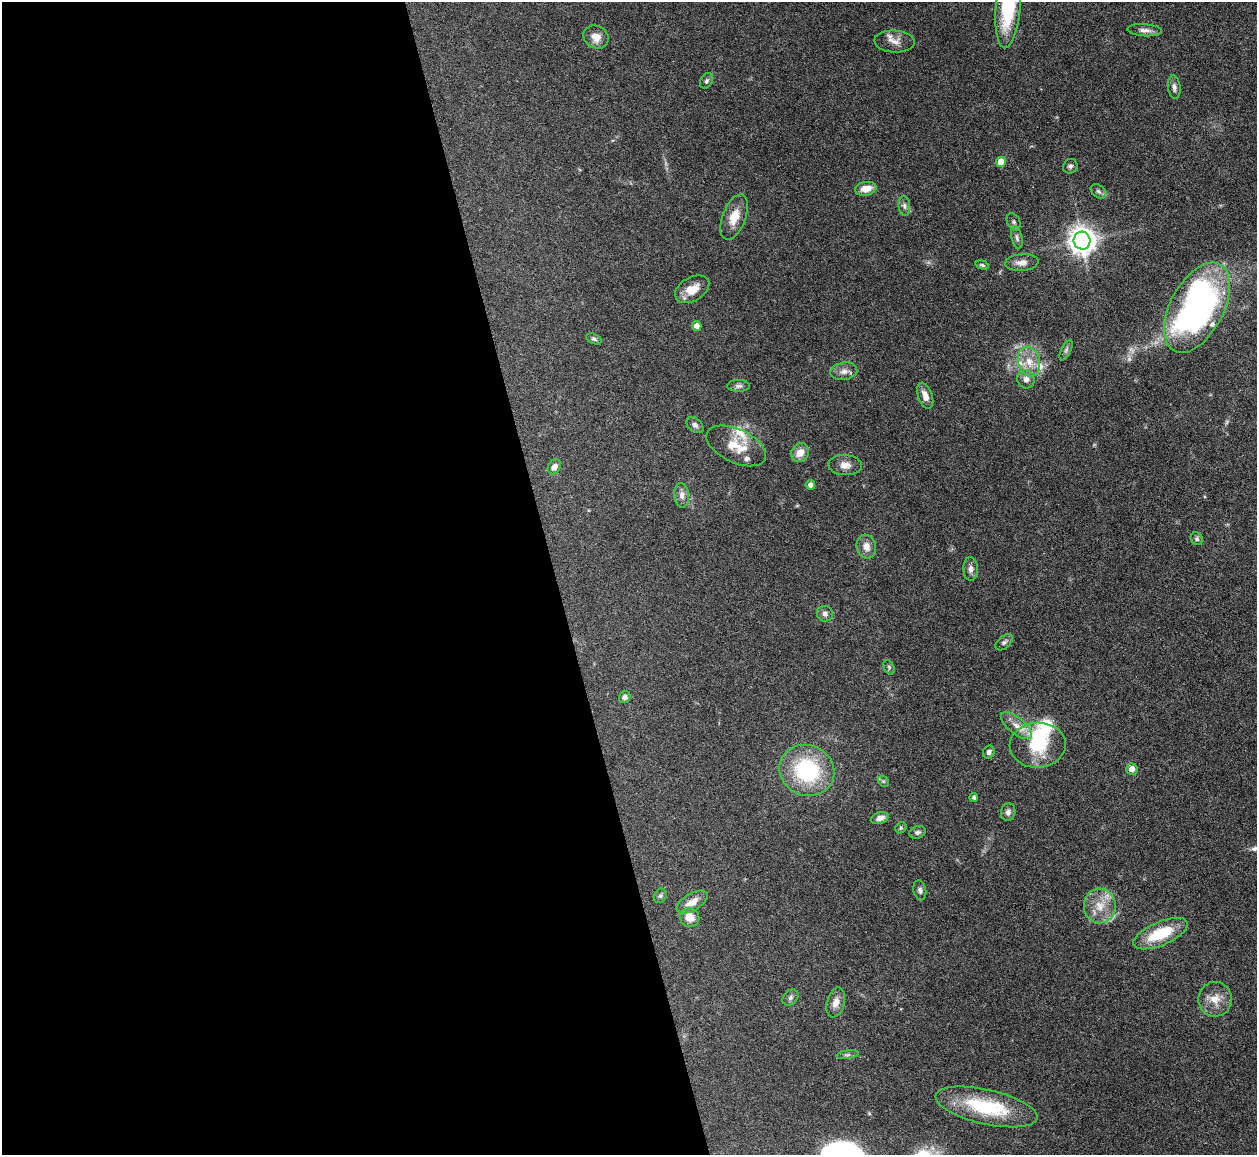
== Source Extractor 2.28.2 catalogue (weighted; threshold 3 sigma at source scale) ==
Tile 9 of 4 x 4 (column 1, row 3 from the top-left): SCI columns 1-1255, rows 1408-2560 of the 5021 x 5000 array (HDU 1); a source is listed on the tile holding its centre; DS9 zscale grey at full resolution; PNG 1259 x 1157 px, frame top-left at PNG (2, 2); each listed source drawn as its Kron ellipse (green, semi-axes under 4 px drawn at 4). Shown black and unused: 44% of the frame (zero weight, under 3 of 6 exposures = <1% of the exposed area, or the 3 px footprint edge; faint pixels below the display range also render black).
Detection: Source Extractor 2.28.2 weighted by HDU 2 'WHT'; one run over the whole footprint, this tile lists its part. Background 0.146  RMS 0.0041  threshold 0.0169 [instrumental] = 3 sigma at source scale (4.09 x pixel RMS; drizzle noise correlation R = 1.36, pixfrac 0.8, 0.05/0.05 arcsec/px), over >= 5 px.
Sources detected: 71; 1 inside a brighter object's white glare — neither listed nor drawn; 7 inside a brighter listed object's ellipse — not listed separately; the other 63 listed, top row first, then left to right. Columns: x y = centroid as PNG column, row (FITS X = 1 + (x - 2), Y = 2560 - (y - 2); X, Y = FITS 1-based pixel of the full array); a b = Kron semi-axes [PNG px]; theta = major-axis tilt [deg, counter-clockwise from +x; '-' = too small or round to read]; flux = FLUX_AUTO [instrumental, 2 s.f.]
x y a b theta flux
1008 6 42 12 85 29
1145 30 17 6 -4 2
596 37 13 11 -29 4
895 42 20 11 -4 3.2
706 81 8 6 59 0.98
1174 87 11 6 -84 1.5
1001 162 5 5 - 5.5
1070 166 8 7 - 1
866 189 11 7 11 5
1098 191 9 6 -38 1.1
904 206 10 5 -85 1.3
734 217 24 11 69 6.4
1014 222 9 6 -65 1
1017 238 11 5 -77 1.2
1082 241 9 8 - 440
1022 262 16 8 5 2.8
982 265 7 4 -16 0.66
692 289 18 11 30 5.8
1197 308 49 26 62 140
697 326 5 4 - 2.4
594 339 8 5 -23 0.75
1066 350 11 5 64 0.91
1029 362 15 11 -75 5.1
844 371 13 8 8 2.4
1026 379 9 8 - 1.9
739 386 11 6 0 1.2
925 396 13 7 -69 3
695 425 10 6 -42 1.2
736 446 32 16 -25 9
800 453 10 8 57 3.7
845 465 17 10 -4 3.1
554 467 8 6 57 1.9
810 485 5 4 - 1.7
682 495 12 7 -85 2.2
1197 539 6 6 - 0.8
866 547 12 9 -73 3.1
971 569 11 7 -87 2
825 614 8 7 - 1.5
1004 642 10 6 42 1.1
889 667 8 5 -66 0.68
625 697 6 5 - 1.4
1016 726 19 8 -38 4.1
1038 745 28 22 4 18
989 752 7 5 64 1.1
1132 769 6 5 - 2.5
807 770 28 25 -24 35
883 781 6 4 -44 0.55
974 798 4 4 - 0.82
1008 812 9 7 78 1.5
880 818 9 5 20 2.3
901 828 6 5 - 0.55
917 832 9 6 17 1.1
920 890 10 6 -79 1.1
660 896 7 6 - 0.75
692 902 17 8 31 4.5
1100 906 17 16 - 7.6
690 917 10 9 - 4.7
1161 934 29 11 23 15
790 998 9 7 47 1.2
1215 999 17 17 - 5.6
836 1002 15 9 75 3
847 1055 11 4 9 0.91
987 1107 52 17 -13 28
Isophote crosses this tile's border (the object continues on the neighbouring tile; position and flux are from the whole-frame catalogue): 1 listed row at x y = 1008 6